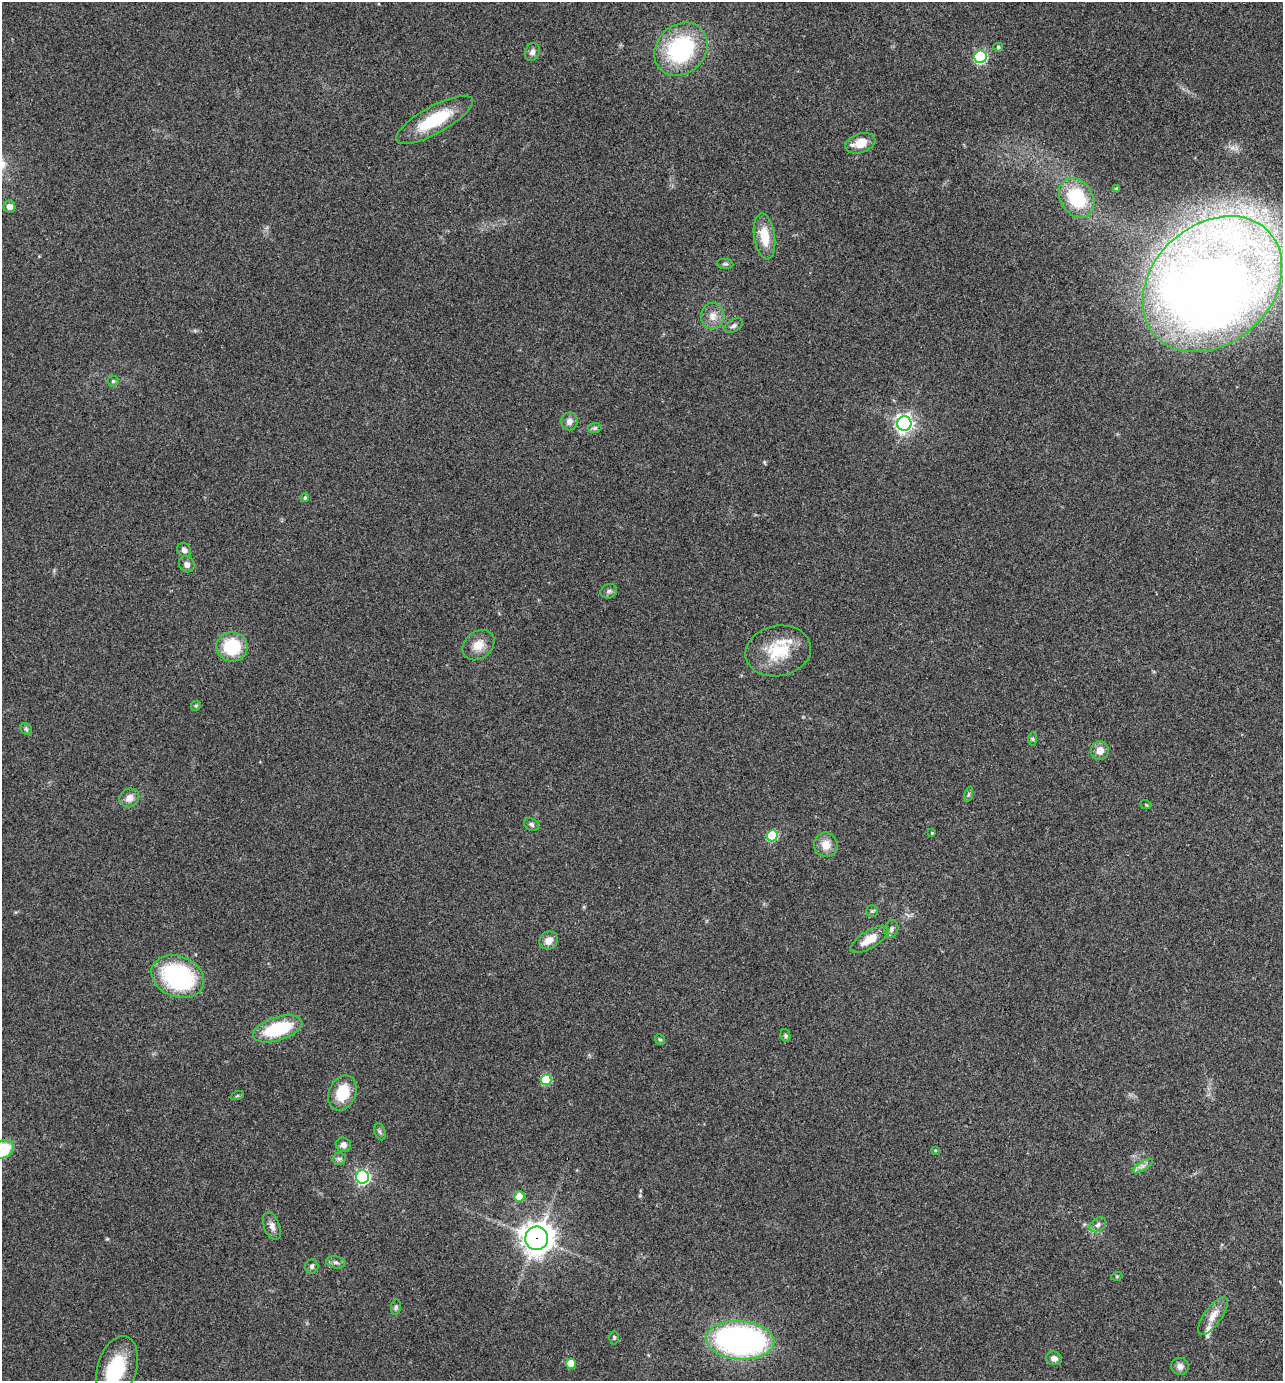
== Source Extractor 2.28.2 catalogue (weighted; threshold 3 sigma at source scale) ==
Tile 6 of 4 x 4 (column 2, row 2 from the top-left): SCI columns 1421-2701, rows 2763-4141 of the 5535 x 5521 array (HDU 1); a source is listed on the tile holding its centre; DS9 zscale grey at full resolution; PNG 1285 x 1383 px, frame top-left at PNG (2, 2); each listed source drawn as its Kron ellipse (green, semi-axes under 4 px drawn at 4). Shown black and unused: <1% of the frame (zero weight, under 3 of 4 exposures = <1% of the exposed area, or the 3 px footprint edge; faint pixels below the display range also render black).
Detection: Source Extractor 2.28.2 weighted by HDU 2 'WHT'; one run over the whole footprint, this tile lists its part. Background 0.165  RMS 0.0072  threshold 0.0322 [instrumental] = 3 sigma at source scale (4.5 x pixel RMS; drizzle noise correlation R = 1.50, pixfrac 1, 0.05/0.05 arcsec/px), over >= 5 px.
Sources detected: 73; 1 inside a brighter object's white glare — neither listed nor drawn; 3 inside a brighter listed object's ellipse — not listed separately; the other 69 listed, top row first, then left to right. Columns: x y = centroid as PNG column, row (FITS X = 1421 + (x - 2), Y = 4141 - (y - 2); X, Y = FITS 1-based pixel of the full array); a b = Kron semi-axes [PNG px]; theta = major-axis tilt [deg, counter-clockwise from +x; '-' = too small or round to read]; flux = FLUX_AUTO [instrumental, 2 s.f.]
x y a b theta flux
998 47 5 4 - 1.3
681 49 29 24 44 81
532 52 9 7 68 2.8
981 57 6 6 - 98
434 120 43 13 29 37
860 143 15 9 18 12
1117 189 4 3 - 1.6
1077 198 21 16 -57 43
9 207 6 6 - 3.8
764 236 23 10 -82 17
725 264 8 5 -7 1.5
1212 284 77 59 42 1200
713 316 13 11 83 6.7
734 325 10 5 29 2.3
113 381 5 5 - 1.1
569 421 9 8 - 3.9
904 424 7 7 - 300
595 428 7 5 3 1.7
305 497 4 4 - 1.3
184 550 7 6 - 2.9
187 564 8 7 - 3.7
609 591 8 7 - 2.2
478 645 17 13 39 9.9
232 647 15 15 - 34
778 651 33 25 11 30
196 706 5 4 - 0.99
26 729 6 5 - 1.3
1033 739 6 4 -88 1.1
1100 751 9 9 - 5.8
969 794 8 3 71 1.2
129 798 10 9 - 5.5
1146 805 5 3 - 0.68
531 824 8 6 -32 1.9
932 833 4 3 - 0.72
772 836 5 5 - 43
826 845 12 11 - 8.7
872 911 6 6 - 1.2
891 929 9 6 72 2.4
870 939 21 8 31 13
548 941 9 8 - 6.1
178 977 27 20 -22 86
278 1029 25 11 17 43
785 1036 6 5 - 1.2
660 1040 5 4 - 1
546 1080 5 5 - 35
342 1093 18 13 65 21
237 1096 7 4 19 0.91
380 1132 9 5 -71 1.7
343 1145 7 7 - 3.8
2 1150 12 8 25 33
935 1150 3 3 - 0.69
339 1159 6 6 - 1.6
1143 1166 11 4 33 2.5
362 1177 6 6 - 160
519 1196 5 5 - 16
1098 1225 9 6 37 2.7
272 1226 14 8 -67 4
537 1238 12 11 - 870
336 1262 10 6 -11 2.1
312 1267 7 7 - 1.8
1117 1276 5 3 - 0.65
396 1307 7 5 80 1.3
1213 1316 22 8 55 7.8
614 1337 7 5 90 1.2
740 1340 34 19 -4 230
1054 1358 8 6 -15 3.6
571 1364 5 5 - 15
1180 1366 9 8 - 3.6
117 1368 33 19 74 44
Overlapping masked pixels (flux is a lower limit): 1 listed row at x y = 537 1238
Isophote crosses this tile's border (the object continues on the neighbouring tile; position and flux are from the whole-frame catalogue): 2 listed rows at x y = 2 1150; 117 1368